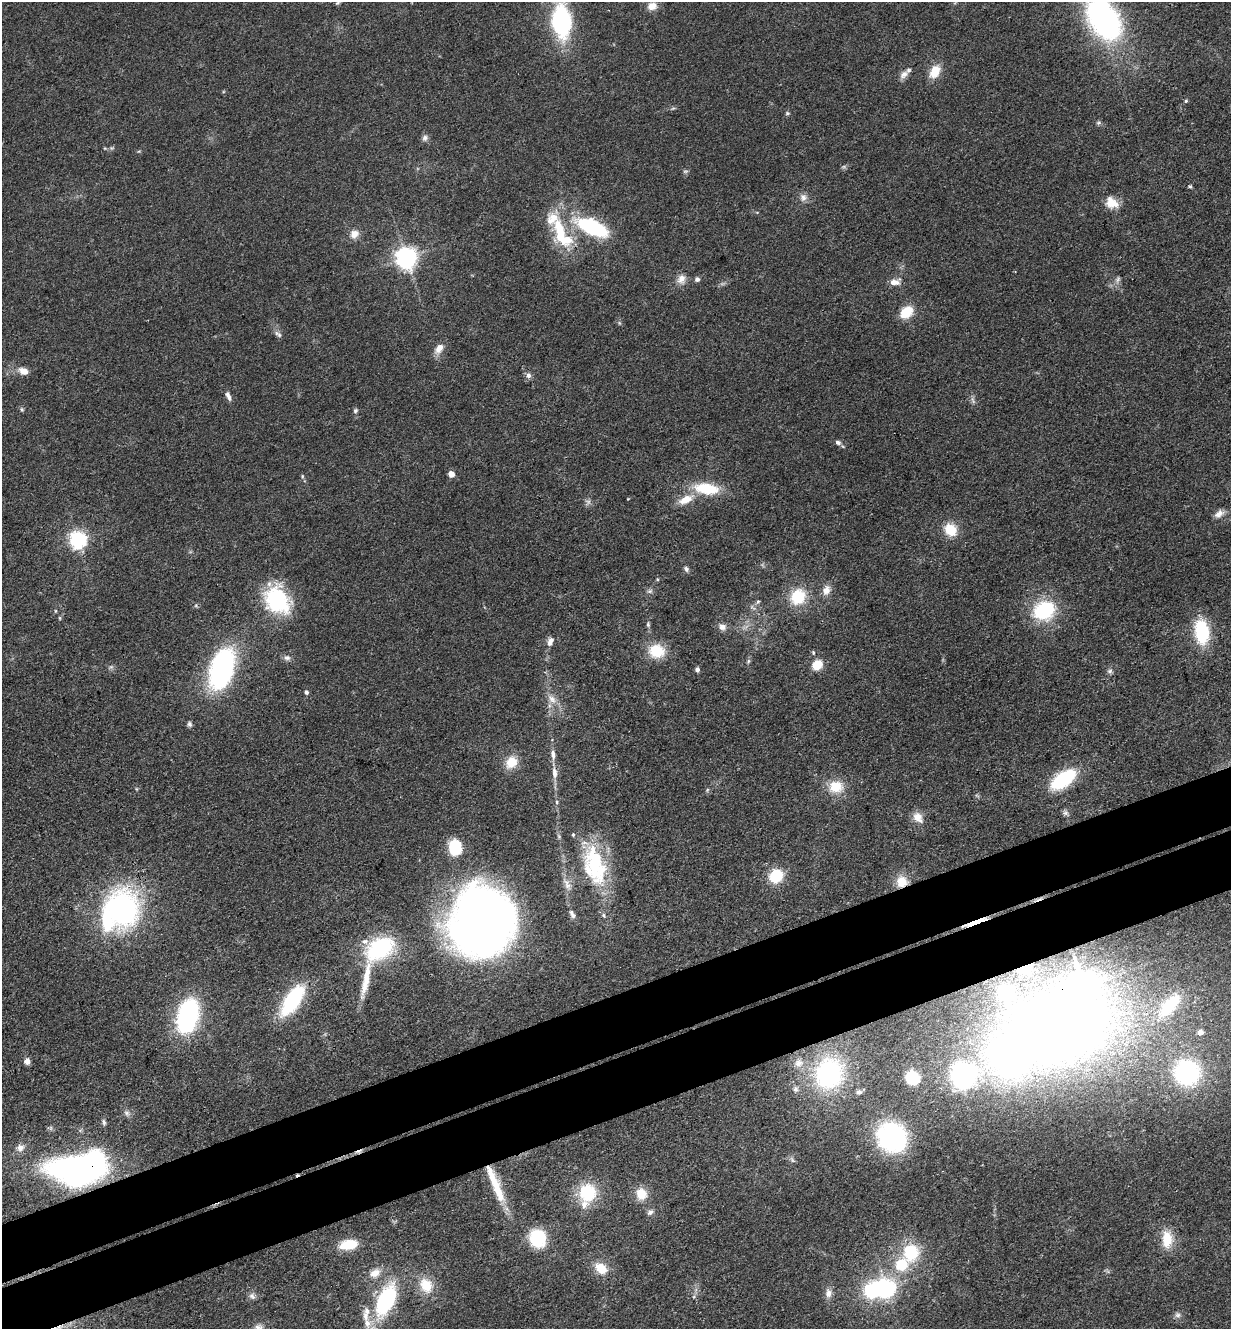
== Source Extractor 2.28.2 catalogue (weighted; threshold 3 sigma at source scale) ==
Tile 7 of 4 x 4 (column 3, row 2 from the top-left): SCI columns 2750-3978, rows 2712-4038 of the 5372 x 5421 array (HDU 1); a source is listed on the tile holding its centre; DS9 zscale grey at full resolution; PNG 1233 x 1331 px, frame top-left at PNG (2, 2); no overlay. Shown black and unused: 9% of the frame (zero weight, under 3 of 4 exposures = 5% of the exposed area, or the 3 px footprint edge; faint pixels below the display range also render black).
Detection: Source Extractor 2.28.2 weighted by HDU 2 'WHT'; one run over the whole footprint, this tile lists its part. Background 0.0598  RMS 0.0054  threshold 0.0244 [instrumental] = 3 sigma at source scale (4.5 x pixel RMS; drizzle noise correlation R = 1.50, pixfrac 1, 0.05/0.05 arcsec/px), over >= 5 px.
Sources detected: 145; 3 too faint to see at this stretch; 6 inside a brighter object's white glare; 2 cosmic-ray / hot-pixel residue — not listed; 8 inside a brighter listed object's ellipse — not listed separately; the other 126 listed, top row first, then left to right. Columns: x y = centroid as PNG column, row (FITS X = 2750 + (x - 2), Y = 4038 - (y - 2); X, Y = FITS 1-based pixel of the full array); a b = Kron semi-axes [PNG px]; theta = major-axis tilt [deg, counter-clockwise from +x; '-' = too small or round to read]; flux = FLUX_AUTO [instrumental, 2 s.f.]
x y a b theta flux
337 3 6 4 27 0.78
652 6 12 9 18 4.9
1103 19 39 24 -57 160
561 21 23 14 -85 95
935 72 17 11 60 9.4
904 74 13 8 44 3.4
1186 101 5 4 - 0.71
673 108 6 3 19 0.76
787 113 6 5 - 0.87
1098 123 6 5 - 0.95
425 138 8 7 - 2
112 148 7 4 32 0.91
1190 186 5 4 - 0.76
803 197 11 9 -86 3
1112 203 16 12 -36 8.4
552 218 22 19 -66 13
592 227 26 11 -24 66
354 234 12 10 36 4.6
566 240 23 16 18 16
406 258 7 7 - 400
681 279 14 11 80 4.4
697 279 6 6 - 1.7
1118 279 11 5 75 1.8
895 282 14 7 8 4.2
906 312 13 9 43 14
278 334 12 6 -40 1.9
439 348 14 9 57 4.8
23 371 10 7 -22 5.4
528 375 7 6 - 2.2
228 396 14 5 -66 2.5
973 400 10 3 -69 1.1
22 409 6 5 - 0.86
355 411 6 5 - 1.2
838 442 7 5 -23 1.7
451 474 5 4 - 8.7
302 476 6 4 90 0.74
706 488 28 13 -7 22
685 500 19 9 25 8.5
1219 514 13 8 34 3.5
950 530 13 11 -47 14
77 539 6 6 - 230
686 569 8 5 -70 1.3
826 590 14 10 67 4.4
650 591 8 6 2 1.4
798 597 17 15 57 20
277 600 34 26 -56 46
758 602 6 5 - 1
1044 610 23 19 25 38
55 611 5 3 - 0.59
60 618 5 3 - 0.59
648 624 8 5 -75 1.1
722 627 10 8 -32 3
1202 632 19 11 -84 41
550 641 12 7 68 3.4
656 651 15 13 -15 18
813 653 6 4 -71 0.75
287 658 9 7 7 2.1
748 661 7 4 88 1
817 665 10 9 - 10
111 667 7 4 18 0.99
221 669 32 17 72 130
697 670 6 5 - 1.6
1110 671 8 5 27 1.3
306 692 6 5 - 1.2
552 699 14 9 -48 4.9
189 724 7 6 - 1.4
553 754 14 6 -83 3.3
511 762 15 13 49 9.7
554 773 16 7 -84 4.5
1063 779 20 10 35 52
836 787 18 15 -1 12
707 790 6 4 72 0.72
557 802 6 4 -90 0.8
1065 813 9 6 10 1.6
918 817 15 10 -50 5.7
455 847 15 12 -87 21
594 865 51 26 -76 51
776 876 11 9 44 24
902 882 13 13 - 9.4
567 884 20 8 -64 4.8
122 908 41 34 -76 110
573 915 7 6 - 1.7
604 915 6 5 - 1.2
481 921 59 52 82 550
976 922 26 3 21 9.6
380 948 28 19 31 57
1025 969 14 11 2 18
366 978 61 9 79 17
1083 985 8 8 - 720
1006 992 17 14 -59 39
292 1000 28 11 57 60
1169 1005 31 13 48 24
188 1015 25 15 76 99
1200 1032 5 5 - 3.2
27 1061 7 6 - 2.8
798 1063 11 10 - 4.3
1187 1073 24 23 - 67
829 1074 32 27 72 78
963 1075 19 18 - 92
912 1078 10 8 -43 21
795 1089 8 7 - 1.6
859 1092 8 6 1 1.8
127 1113 9 7 -45 2
104 1122 9 5 -78 1.2
892 1137 21 19 -44 110
20 1148 11 10 - 3.4
792 1160 10 4 -56 1.2
74 1168 43 19 3 160
495 1184 52 9 -67 22
588 1193 19 17 89 28
641 1194 13 12 - 10
650 1212 9 6 40 2
537 1238 14 13 - 35
1167 1239 21 12 -87 12
348 1245 16 9 10 17
911 1252 21 19 75 25
601 1268 15 11 -38 9.8
375 1273 14 10 26 6
426 1285 21 16 -62 12
886 1288 7 6 - 260
828 1293 12 9 -90 3.7
252 1296 10 8 -51 2.3
386 1300 29 15 64 64
1177 1315 8 7 - 1.7
367 1323 15 9 -73 6.3
258 1327 12 8 9 2.9
Overlapping masked pixels (flux is a lower limit): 4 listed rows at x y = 902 882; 976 922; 1025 969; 495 1184
Isophote crosses this tile's border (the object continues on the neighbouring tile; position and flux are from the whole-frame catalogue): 3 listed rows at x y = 1103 19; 561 21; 258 1327